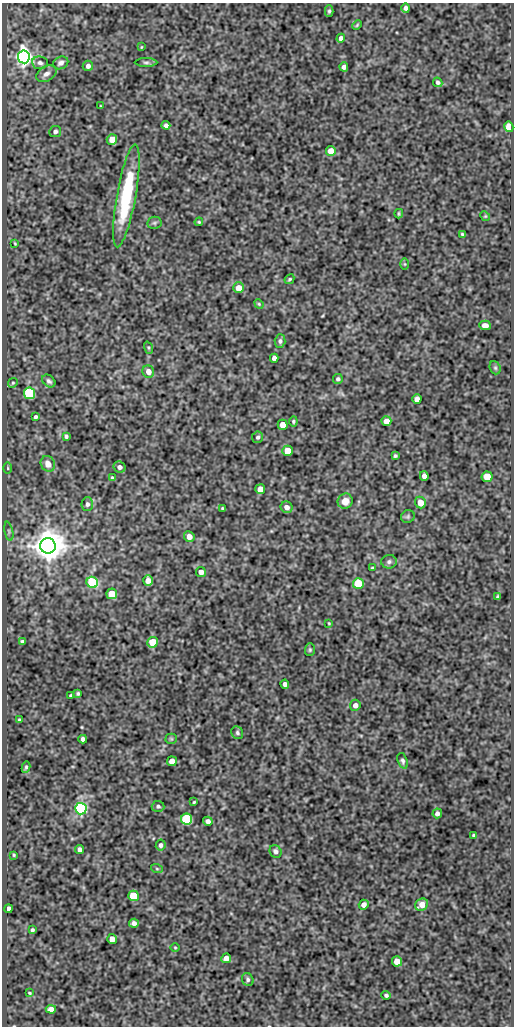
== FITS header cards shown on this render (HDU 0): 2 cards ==
NAXIS1  =                  512
NAXIS2  =                 1024

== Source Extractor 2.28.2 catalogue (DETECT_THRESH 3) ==
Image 512 x 1024 px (HDU 0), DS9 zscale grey, 1 PNG px = 1 image px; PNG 516 x 1028 px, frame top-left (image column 1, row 1024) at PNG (2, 3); each listed source drawn as its Kron ellipse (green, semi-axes under 4 px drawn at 4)
Background 72.1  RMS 0.48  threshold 1.45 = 3 sigma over >= 5 px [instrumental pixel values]
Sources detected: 114; all 114 listed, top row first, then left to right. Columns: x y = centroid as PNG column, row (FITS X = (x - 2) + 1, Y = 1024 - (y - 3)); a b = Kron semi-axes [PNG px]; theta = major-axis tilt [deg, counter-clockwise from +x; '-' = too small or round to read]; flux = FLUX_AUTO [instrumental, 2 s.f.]
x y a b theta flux
406 8 4 4 - 89
329 11 6 4 90 52
357 25 5 3 - 33
341 38 4 4 - 130
141 47 3 2 - 24
24 57 6 6 - 17000
146 62 11 4 0 66
40 63 8 6 -6 91
61 63 8 6 25 110
88 66 5 5 - 99
344 67 4 4 - 100
46 74 11 7 28 140
438 82 5 4 - 68
100 106 3 2 - 18
166 125 4 4 - 100
509 127 5 4 - 570
55 132 6 5 - 77
112 139 5 5 - 390
331 151 5 5 - 410
126 196 52 9 80 2400
399 214 4 3 - 46
485 216 5 4 - 37
199 222 4 4 - 34
154 223 7 6 - 67
462 234 4 3 - 42
15 243 3 2 - 29
405 264 5 4 - 32
289 279 5 3 - 43
238 288 5 5 - 390
259 304 5 4 - 36
485 325 6 4 -4 170
280 341 6 5 - 87
148 348 6 4 -71 43
274 358 4 4 - 130
495 368 7 5 -69 55
148 372 6 5 - 230
338 379 5 4 - 68
49 381 7 5 -43 87
13 383 5 4 - 45
29 393 5 5 - 4000
417 399 5 4 - 200
35 417 4 3 - 61
293 421 5 4 - 49
386 421 5 5 - 280
283 425 5 5 - 310
66 436 4 3 - 60
258 437 6 5 - 73
287 451 5 5 - 630
395 456 4 3 - 49
48 464 8 7 - 270
119 467 6 5 - 110
8 468 5 3 - 36
424 476 5 4 - 150
487 477 5 5 - 540
112 478 3 3 - 36
260 489 5 5 - 340
345 501 8 7 - 230
420 502 6 5 - 350
87 504 7 6 - 96
287 507 6 5 - 190
222 508 3 2 - 30
408 517 7 6 - 63
9 531 10 3 -79 57
189 537 5 5 - 210
48 546 7 7 - 66000
389 562 8 7 - 88
372 568 3 3 - 35
201 572 5 5 - 190
148 581 5 5 - 220
92 582 6 5 - 2600
358 584 5 5 - 1600
112 594 5 5 - 760
498 597 4 3 - 58
329 623 3 2 - 28
22 641 4 3 - 64
153 642 5 5 - 840
310 650 6 5 - 52
285 684 4 4 - 110
78 693 4 3 - 47
71 696 3 3 - 54
355 705 5 5 - 130
19 720 3 3 - 43
237 733 7 5 -58 66
83 739 4 4 - 110
171 739 5 5 - 40
172 761 5 5 - 330
403 761 8 5 -72 75
26 767 6 4 79 50
194 802 3 2 - 33
158 806 6 5 - 69
81 809 6 5 - 7500
437 813 5 4 - 120
187 819 5 5 - 3600
208 821 5 4 - 140
474 835 3 3 - 45
161 845 5 5 - 84
80 849 4 4 - 110
275 851 6 6 - 110
14 855 3 2 - 33
157 869 6 4 -19 41
133 896 5 5 - 1500
364 905 5 4 - 180
422 905 7 5 36 290
9 909 4 4 - 130
134 923 5 4 - 110
32 930 4 3 - 62
112 939 5 4 - 240
175 947 5 3 - 31
226 958 5 4 - 210
397 961 5 5 - 410
248 979 7 5 -65 80
29 993 4 3 - 30
386 995 4 4 - 68
51 1009 5 4 - 170